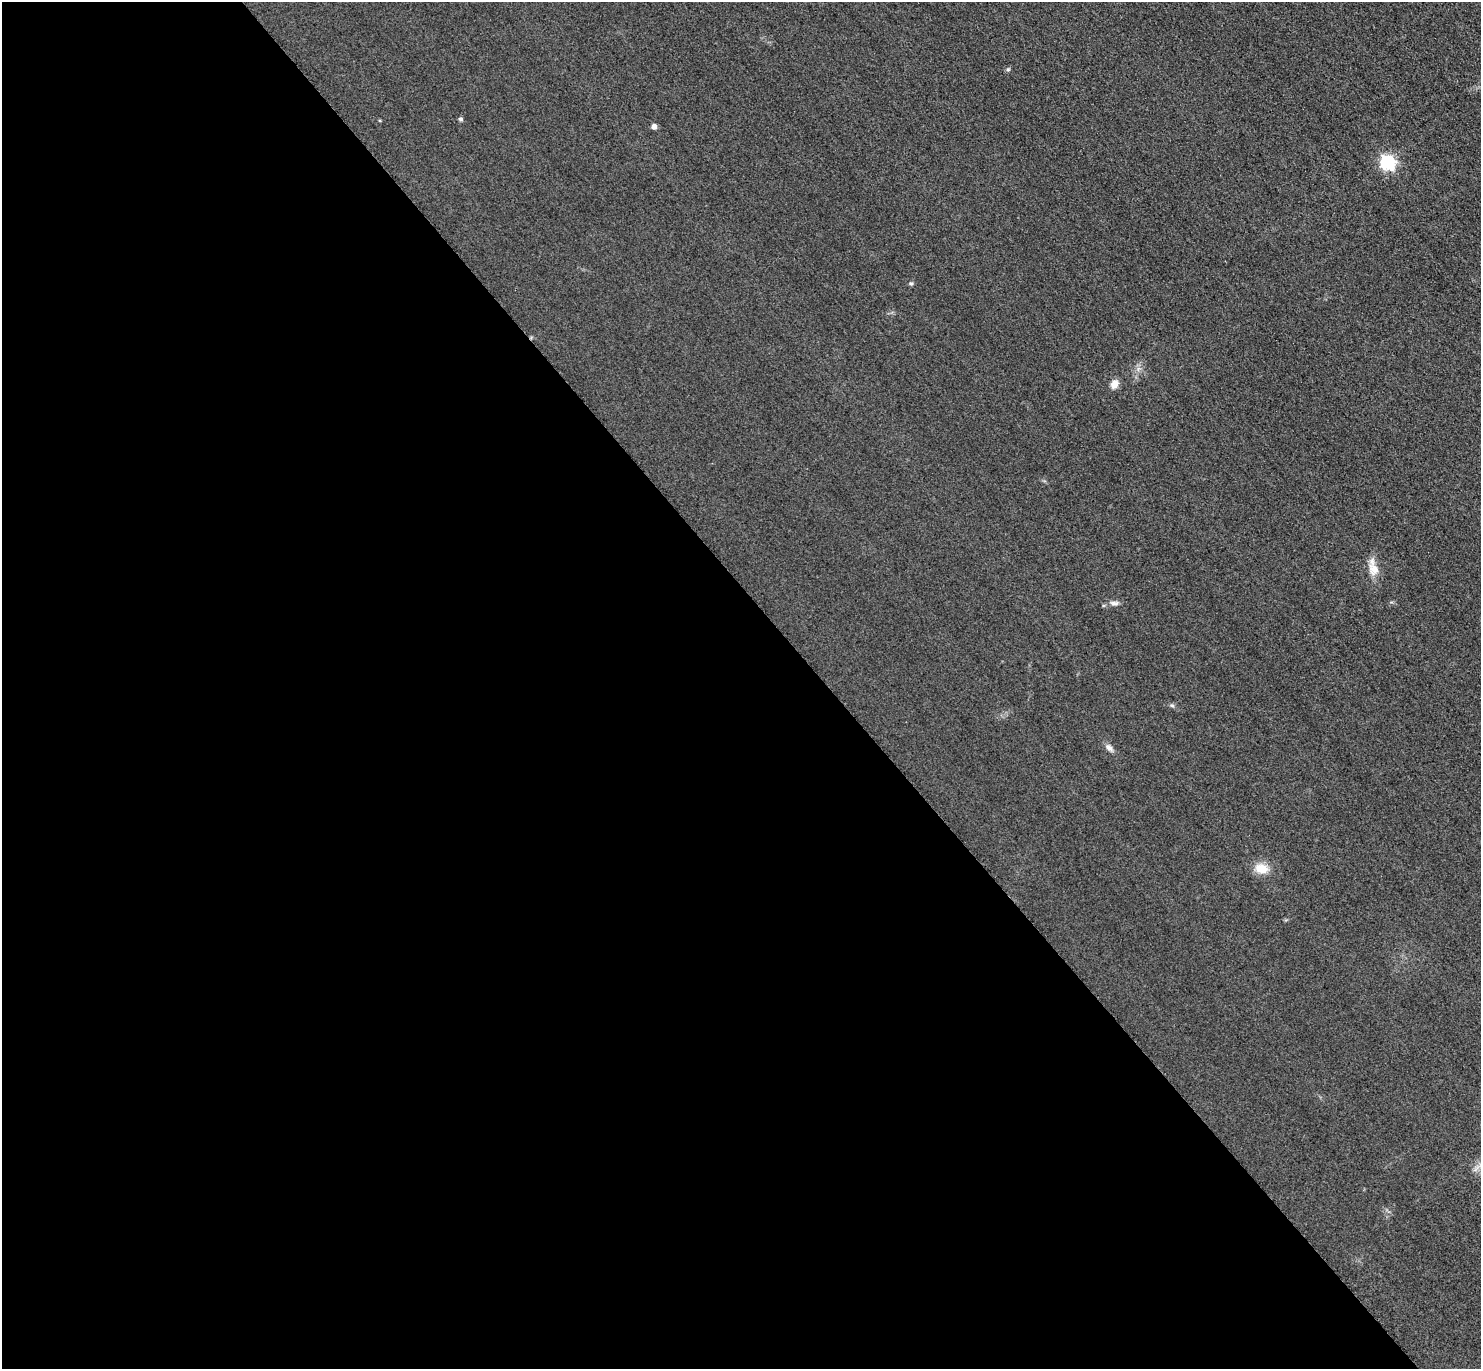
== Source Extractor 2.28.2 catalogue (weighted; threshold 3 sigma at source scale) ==
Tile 9 of 4 x 4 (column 1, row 3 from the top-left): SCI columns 31-1509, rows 1691-3057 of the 5977 x 5973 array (HDU 1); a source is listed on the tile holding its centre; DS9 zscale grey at full resolution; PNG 1483 x 1371 px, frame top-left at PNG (2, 2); no overlay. Shown black and unused: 56% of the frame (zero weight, under 3 of 4 exposures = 3% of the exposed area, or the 3 px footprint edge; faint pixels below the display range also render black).
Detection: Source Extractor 2.28.2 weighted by HDU 2 'WHT'; one run over the whole footprint, this tile lists its part. Background 0.0823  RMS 0.019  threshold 0.0873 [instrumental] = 3 sigma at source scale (4.5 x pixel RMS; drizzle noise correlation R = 1.50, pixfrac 1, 0.05/0.05 arcsec/px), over >= 5 px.
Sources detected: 12; all 12 listed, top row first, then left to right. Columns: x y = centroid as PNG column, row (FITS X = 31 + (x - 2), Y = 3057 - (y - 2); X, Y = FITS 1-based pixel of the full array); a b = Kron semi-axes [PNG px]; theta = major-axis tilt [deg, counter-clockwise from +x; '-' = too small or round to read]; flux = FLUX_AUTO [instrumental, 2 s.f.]
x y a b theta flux
1008 69 6 4 1 2.6
461 119 5 4 - 4.6
654 126 5 5 - 9.5
1387 163 7 6 - 400
911 284 6 4 0 2.8
1114 384 10 8 66 15
1373 569 17 13 -72 25
1114 603 13 6 -5 8
1172 705 6 5 - 3.4
1109 748 12 7 -39 9.3
1261 868 19 13 -10 29
1476 1168 13 3 45 6.3